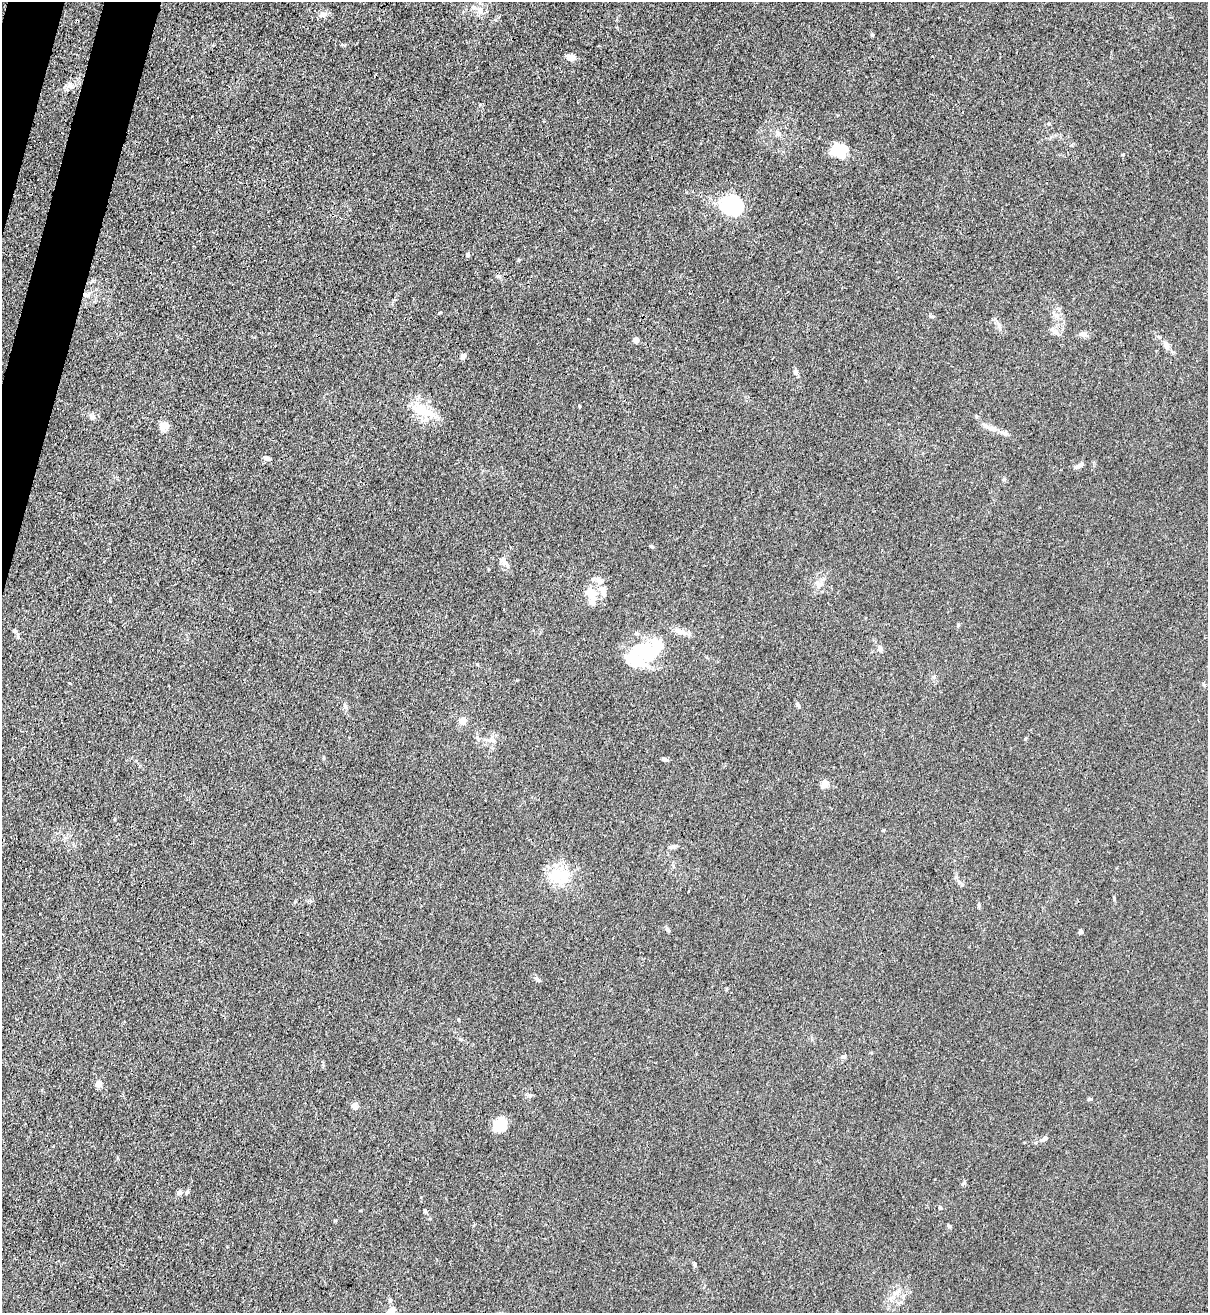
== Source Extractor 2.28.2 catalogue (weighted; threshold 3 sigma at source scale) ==
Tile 11 of 4 x 4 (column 3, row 3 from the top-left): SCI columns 2634-3839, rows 1346-2656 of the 5387 x 5310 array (HDU 1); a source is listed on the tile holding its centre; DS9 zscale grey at full resolution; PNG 1210 x 1315 px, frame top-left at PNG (2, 2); no overlay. Shown black and unused: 2% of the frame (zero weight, under 3 of 4 exposures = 7% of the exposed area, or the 3 px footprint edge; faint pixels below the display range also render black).
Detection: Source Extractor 2.28.2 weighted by HDU 2 'WHT'; one run over the whole footprint, this tile lists its part. Background 0.0294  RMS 0.0029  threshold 0.0133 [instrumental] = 3 sigma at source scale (4.5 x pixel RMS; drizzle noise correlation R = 1.50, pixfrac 1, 0.05/0.05 arcsec/px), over >= 5 px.
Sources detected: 72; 4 inside a brighter object's white glare — not listed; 6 inside a brighter listed object's ellipse — not listed separately; the other 62 listed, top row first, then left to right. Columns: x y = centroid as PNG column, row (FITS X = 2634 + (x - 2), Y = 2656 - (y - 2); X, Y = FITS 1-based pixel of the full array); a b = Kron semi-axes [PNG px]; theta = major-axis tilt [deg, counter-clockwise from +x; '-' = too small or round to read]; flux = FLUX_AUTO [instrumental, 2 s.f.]
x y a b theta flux
480 10 10 8 -86 2.1
323 14 9 7 1 1.5
872 35 4 4 - 0.48
570 57 11 6 -13 1.8
71 86 12 5 -64 0.95
778 133 8 7 - 0.99
841 151 14 11 -86 7.5
735 209 31 19 -75 13
468 255 5 4 - 0.43
86 295 11 6 8 1.4
440 312 5 3 - 0.25
1056 316 8 6 -22 1.2
998 325 10 4 -79 0.87
1054 331 13 6 -50 1.2
1083 334 11 5 -17 1
636 340 4 4 - 2.5
1166 345 14 7 -62 1.6
463 356 6 6 - 0.97
796 372 7 6 - 0.89
580 406 3 3 - 0.29
425 412 34 11 -23 8.3
91 417 7 4 74 0.59
162 428 13 7 -77 1.6
993 428 15 7 -16 2.1
267 458 7 6 - 1.1
1079 466 11 4 29 1.1
1004 479 6 5 - 0.41
503 562 14 8 -44 1.6
819 584 13 11 -35 2.2
603 589 10 8 -9 1.6
591 595 27 11 -76 4.7
14 630 6 5 - 0.53
682 632 15 7 -17 2.1
880 648 8 6 -66 1.1
642 651 32 26 -73 15
477 664 5 3 - 0.3
934 677 6 4 89 0.49
70 683 3 3 - 0.36
798 705 9 3 -58 0.49
462 721 9 8 - 1.5
1025 738 5 3 - 0.3
664 759 6 5 - 0.68
825 784 11 7 47 1.9
883 830 4 4 - 0.27
673 846 11 4 11 0.72
559 875 31 20 -9 9.9
668 929 8 4 -54 0.54
1081 932 5 4 - 0.72
538 980 10 4 -45 0.62
459 1020 4 3 - 0.25
843 1057 7 5 12 0.58
99 1083 8 7 - 1.4
1089 1099 5 4 - 0.49
355 1106 10 7 85 1.2
500 1124 16 12 59 5.5
1044 1138 9 5 38 1.1
179 1193 7 6 - 0.86
940 1207 4 4 - 0.44
425 1211 5 4 - 0.38
949 1226 5 5 - 0.43
695 1264 5 5 - 0.47
891 1299 7 4 -72 0.64
Overlapping masked pixels (flux is a lower limit): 1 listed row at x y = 86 295
Unlisted compact peaks at least as high as the median listed source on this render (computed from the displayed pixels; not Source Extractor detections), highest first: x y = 964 1183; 651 546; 1114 899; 958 625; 335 1220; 962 885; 477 737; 1049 124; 956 877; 1123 154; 931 316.